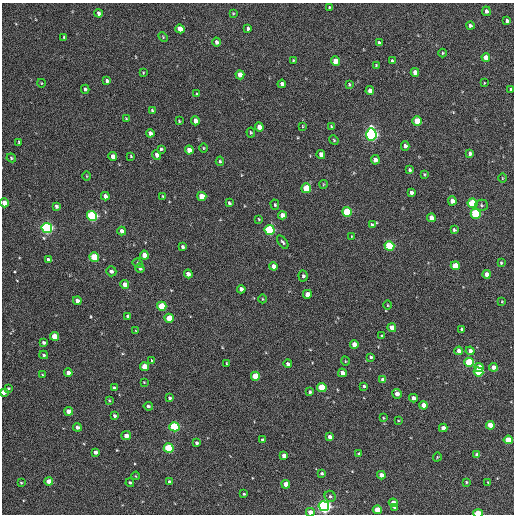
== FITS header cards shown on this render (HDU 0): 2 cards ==
NAXIS1  =                  512 / Axis length
NAXIS2  =                  512 / Axis length

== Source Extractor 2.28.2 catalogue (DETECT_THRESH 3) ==
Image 512 x 512 px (HDU 0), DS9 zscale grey, 1 PNG px = 1 image px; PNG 516 x 516 px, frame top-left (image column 1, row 512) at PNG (2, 3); each listed source drawn as its Kron ellipse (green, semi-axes under 4 px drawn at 4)
Background 227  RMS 15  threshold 44.5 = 3 sigma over >= 5 px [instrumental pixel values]
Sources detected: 184; all 184 listed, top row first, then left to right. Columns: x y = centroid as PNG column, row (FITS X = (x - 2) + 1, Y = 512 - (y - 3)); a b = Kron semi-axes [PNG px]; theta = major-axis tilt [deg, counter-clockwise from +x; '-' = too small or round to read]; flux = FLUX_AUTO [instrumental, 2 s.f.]
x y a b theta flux
329 7 4 3 - 910
486 11 5 4 - 3500
98 13 4 3 - 2700
233 13 4 3 - 800
507 21 4 3 - 2800
470 26 4 4 - 2400
248 28 4 3 - 2100
180 29 4 4 - 11000
64 37 3 3 - 1100
163 37 5 3 - 1000
217 42 4 4 - 3300
379 43 4 3 - 2100
442 53 4 3 - 940
486 57 4 4 - 8300
293 60 3 2 - 880
335 61 4 4 - 14000
392 61 4 3 - 1800
376 65 3 3 - 790
415 72 4 4 - 6100
143 73 3 3 - 790
240 75 4 4 - 9400
107 81 4 3 - 2300
41 83 4 3 - 660
484 83 4 2 - 620
282 84 4 4 - 4300
349 85 4 3 - 1300
85 89 4 3 - 2100
511 90 3 3 - 1900
370 91 4 4 - 5600
197 94 3 3 - 1200
152 110 4 3 - 1100
126 118 4 2 - 710
179 121 3 2 - 830
195 121 4 4 - 5500
417 121 5 4 - 23000
303 126 4 3 - 840
331 126 4 3 - 870
259 127 4 4 - 8400
251 132 5 4 - 1100
150 133 4 4 - 4100
371 134 6 5 - 290000
334 140 5 4 - 1000
19 142 3 3 - 1100
405 146 4 4 - 3400
203 148 5 3 - 930
161 149 4 3 - 1400
189 150 4 4 - 9100
470 153 4 4 - 3300
321 154 4 4 - 6300
157 155 4 4 - 4500
113 156 4 4 - 7500
131 156 4 3 - 1000
11 158 5 4 - 1200
375 160 4 4 - 5000
220 161 4 4 - 1400
410 170 4 4 - 1800
424 174 3 2 - 1000
87 176 5 3 - 870
502 178 4 3 - 740
323 184 4 3 - 810
306 188 5 5 - 31000
411 193 4 4 - 3100
105 196 4 4 - 4500
163 196 3 3 - 1000
202 196 5 4 - 19000
452 201 4 4 - 7700
4 203 4 4 - 10000
229 203 4 3 - 1600
473 203 5 5 - 59000
275 205 5 4 - 1400
481 205 6 5 - 1700
56 206 4 4 - 2400
347 212 5 5 - 49000
476 214 5 5 - 79000
282 215 4 4 - 5300
92 216 5 5 - 130000
431 218 4 4 - 7200
259 219 4 3 - 910
372 225 4 3 - 1800
47 228 5 5 - 220000
270 230 5 5 - 97000
454 230 4 4 - 1800
122 231 4 4 - 4500
352 236 3 2 - 640
283 242 8 4 -53 1800
389 246 5 5 - 72000
182 247 4 3 - 2200
144 255 4 4 - 11000
94 257 5 4 - 36000
48 260 4 3 - 2500
138 263 5 4 - 1500
501 263 3 3 - 1200
273 266 4 4 - 5400
455 266 4 4 - 19000
140 268 5 4 - 2600
111 271 5 4 - 2900
188 274 4 4 - 6100
487 274 4 4 - 6600
303 276 5 4 - 1900
125 284 4 4 - 9100
241 289 4 4 - 4100
307 294 4 4 - 9400
262 299 4 3 - 760
77 301 4 3 - 4200
502 302 3 2 - 790
388 305 5 3 - 810
162 306 5 4 - 39000
128 316 4 4 - 3200
169 318 5 4 - 27000
392 328 4 4 - 9000
462 329 4 3 - 2400
136 331 4 3 - 820
54 336 4 4 - 18000
382 336 4 3 - 1400
44 343 4 3 - 2600
354 344 4 4 - 8900
459 351 4 4 - 6300
470 351 4 4 - 4000
44 355 4 3 - 1500
371 357 4 3 - 1800
151 360 4 2 - 690
345 361 5 3 - 740
469 362 5 4 - 52000
226 363 3 2 - 720
288 364 4 4 - 3400
145 367 4 4 - 19000
479 367 4 4 - 17000
493 367 4 4 - 6000
479 372 5 4 - 42000
68 373 4 4 - 5800
342 373 4 4 - 6700
42 375 3 3 - 880
255 376 4 4 - 27000
383 380 4 4 - 6700
144 382 3 2 - 770
364 386 4 3 - 1600
322 387 5 4 - 40000
8 388 4 3 - 1000
114 388 4 4 - 2100
4 392 4 4 - 7000
310 392 4 4 - 1600
397 394 5 4 - 6300
170 398 4 4 - 1800
413 398 4 4 - 4900
109 400 4 3 - 900
424 405 4 4 - 11000
148 406 4 4 - 2300
69 411 4 4 - 11000
115 416 4 3 - 2400
383 418 4 3 - 900
398 421 3 2 - 830
490 425 4 4 - 18000
77 427 4 3 - 4100
174 427 5 4 - 79000
443 428 4 4 - 7600
126 436 4 4 - 6100
330 437 4 3 - 3800
262 440 4 4 - 1500
508 440 4 4 - 27000
197 443 4 3 - 2300
169 448 5 4 - 60000
95 452 4 3 - 4800
358 454 3 3 - 1400
477 455 4 4 - 5200
284 456 4 4 - 7400
437 457 4 3 - 780
322 473 4 3 - 1600
381 475 4 4 - 8200
136 476 4 2 - 620
49 481 4 4 - 9800
169 482 3 3 - 2300
466 482 3 3 - 1200
488 482 3 2 - 830
21 483 3 2 - 950
130 483 4 3 - 1700
286 484 4 4 - 12000
244 494 3 3 - 1300
330 496 6 5 - 2100
393 503 4 4 - 11000
324 506 5 5 - 330000
394 507 3 3 - 1800
377 510 4 4 - 18000
310 512 4 4 - 9300
478 513 5 3 - 43000
At the frame edge (FLAGS 8, measured only in part): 4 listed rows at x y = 4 203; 4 392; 310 512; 478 513